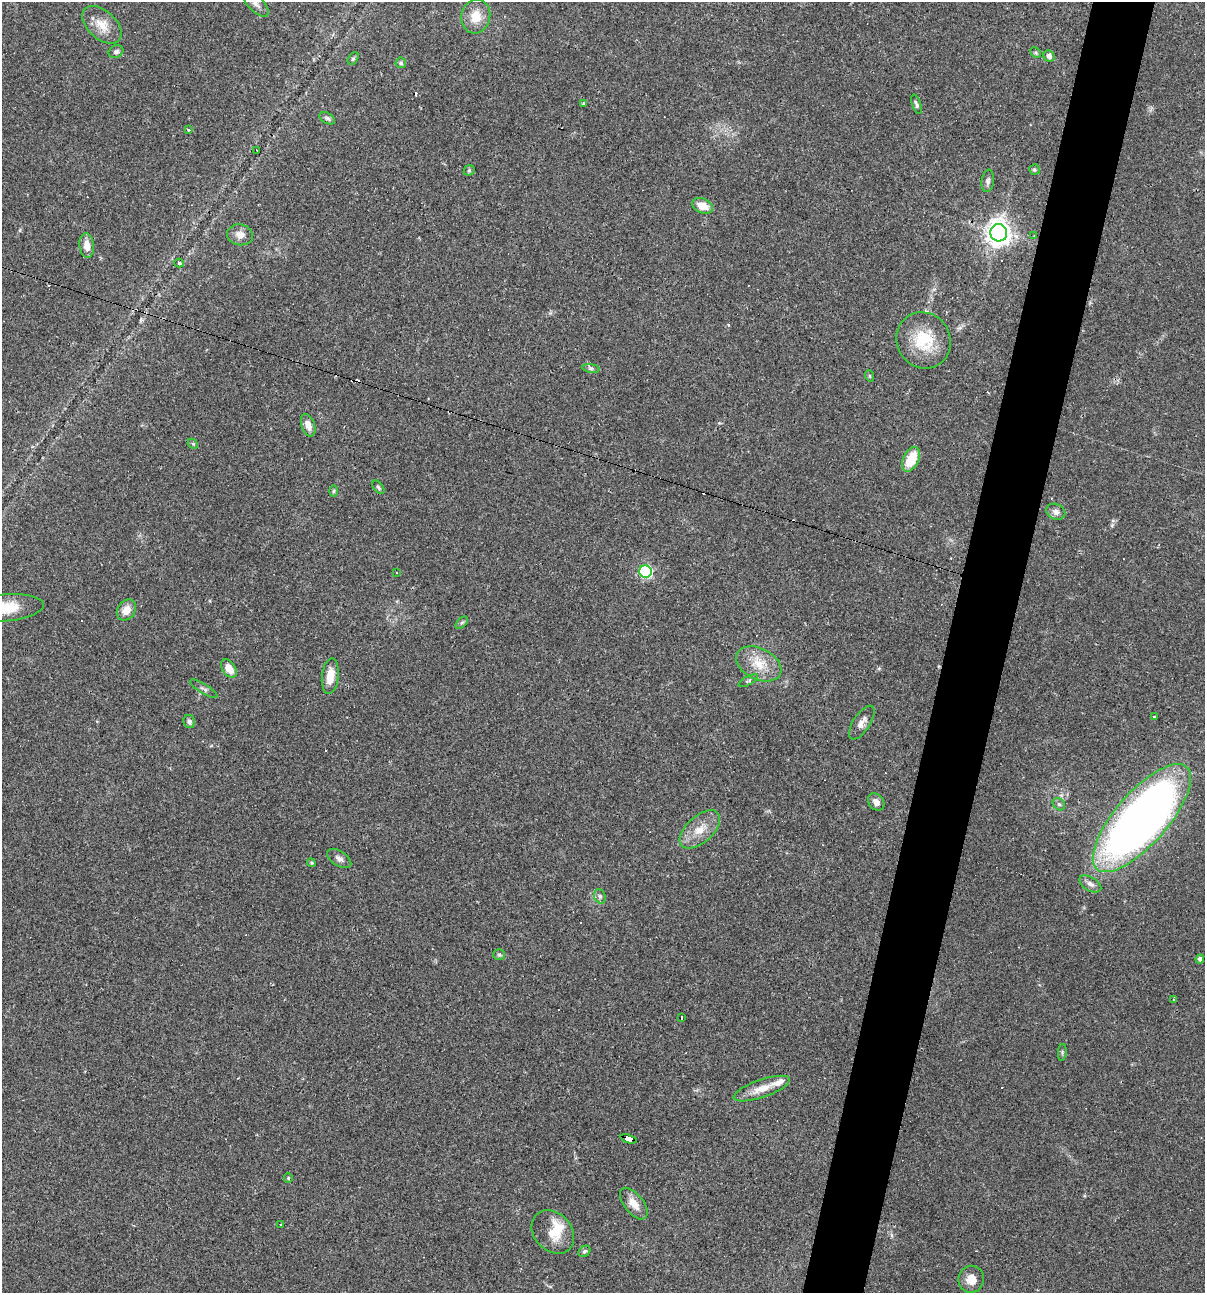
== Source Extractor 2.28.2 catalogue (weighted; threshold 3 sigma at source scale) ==
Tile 10 of 4 x 4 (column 2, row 3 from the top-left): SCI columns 1452-2654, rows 1293-2583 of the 5183 x 5166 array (HDU 1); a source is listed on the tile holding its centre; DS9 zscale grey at full resolution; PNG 1207 x 1295 px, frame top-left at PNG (2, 2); each listed source drawn as its Kron ellipse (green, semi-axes under 4 px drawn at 4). Shown black and unused: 5% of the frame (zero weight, under 2 of 3 exposures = <1% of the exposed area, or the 3 px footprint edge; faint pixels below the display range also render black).
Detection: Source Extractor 2.28.2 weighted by HDU 2 'WHT'; one run over the whole footprint, this tile lists its part. Background 0.0497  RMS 0.0052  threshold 0.0232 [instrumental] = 3 sigma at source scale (4.5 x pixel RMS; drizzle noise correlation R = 1.50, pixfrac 1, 0.05/0.05 arcsec/px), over >= 5 px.
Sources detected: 78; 11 cosmic-ray / hot-pixel residue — neither listed nor drawn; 2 inside a brighter listed object's ellipse — not listed separately; the other 65 listed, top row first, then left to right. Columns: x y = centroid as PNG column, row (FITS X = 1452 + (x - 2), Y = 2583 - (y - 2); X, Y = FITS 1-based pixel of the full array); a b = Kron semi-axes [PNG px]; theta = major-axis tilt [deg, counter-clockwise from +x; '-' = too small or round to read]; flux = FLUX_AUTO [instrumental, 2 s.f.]
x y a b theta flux
256 3 17 7 -47 3.2
476 16 17 14 77 9.1
102 25 23 14 -42 8.3
116 52 8 6 24 1.3
1036 53 6 4 -45 0.74
1049 56 6 5 - 2.1
353 59 7 5 62 0.95
401 63 5 5 - 0.83
583 103 4 3 - 0.6
916 104 10 4 -71 1.2
327 118 8 5 -29 1.2
188 129 3 3 - 1.4
257 151 4 3 - 1.7
469 170 6 5 - 0.76
1034 170 5 5 - 0.86
988 181 11 6 82 1.7
703 206 11 7 -24 6.9
999 233 9 8 - 490
240 235 13 10 -10 4
1034 235 2 2 - 0.3
87 245 12 7 -84 4.7
179 263 5 4 - 0.96
923 340 29 26 -59 21
591 368 8 4 -8 1
870 376 6 3 -72 0.56
308 425 11 6 -70 3.9
193 444 6 4 -45 0.61
911 459 13 8 63 12
378 487 7 4 -49 0.94
334 491 6 4 89 0.66
1056 512 10 7 -27 2.3
645 571 6 6 - 78
397 572 3 2 - 0.6
3 608 41 13 5 18
126 610 11 8 54 5.5
462 623 7 4 44 0.89
759 664 24 15 -26 11
229 668 10 6 -55 6
330 676 18 8 83 7.5
748 681 11 4 28 1
204 689 16 5 -31 1.4
1155 717 4 3 - 2.1
189 722 7 6 - 1.7
862 723 19 8 57 3.9
876 802 9 7 -52 3.1
1059 804 7 5 -43 1.1
1142 818 68 26 49 450
700 829 24 13 42 9.3
339 858 13 7 -32 2.3
311 863 5 4 - 0.69
1090 884 12 6 -31 2.4
600 896 7 5 -69 1.4
499 955 6 5 - 0.88
1200 959 4 4 - 1.5
1174 1000 3 3 - 2.7
681 1017 3 3 - 7.7
1062 1052 8 3 85 0.78
762 1089 29 9 19 8
628 1139 8 4 -19 66
288 1178 5 4 - 0.53
634 1204 18 9 -51 6
281 1225 4 2 - 0.4
553 1232 24 18 -47 11
584 1251 6 5 - 1.1
971 1279 13 12 - 5.6
Overlapping masked pixels (flux is a lower limit): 1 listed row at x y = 628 1139
Isophote crosses this tile's border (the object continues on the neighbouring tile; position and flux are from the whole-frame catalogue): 2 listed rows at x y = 256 3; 3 608